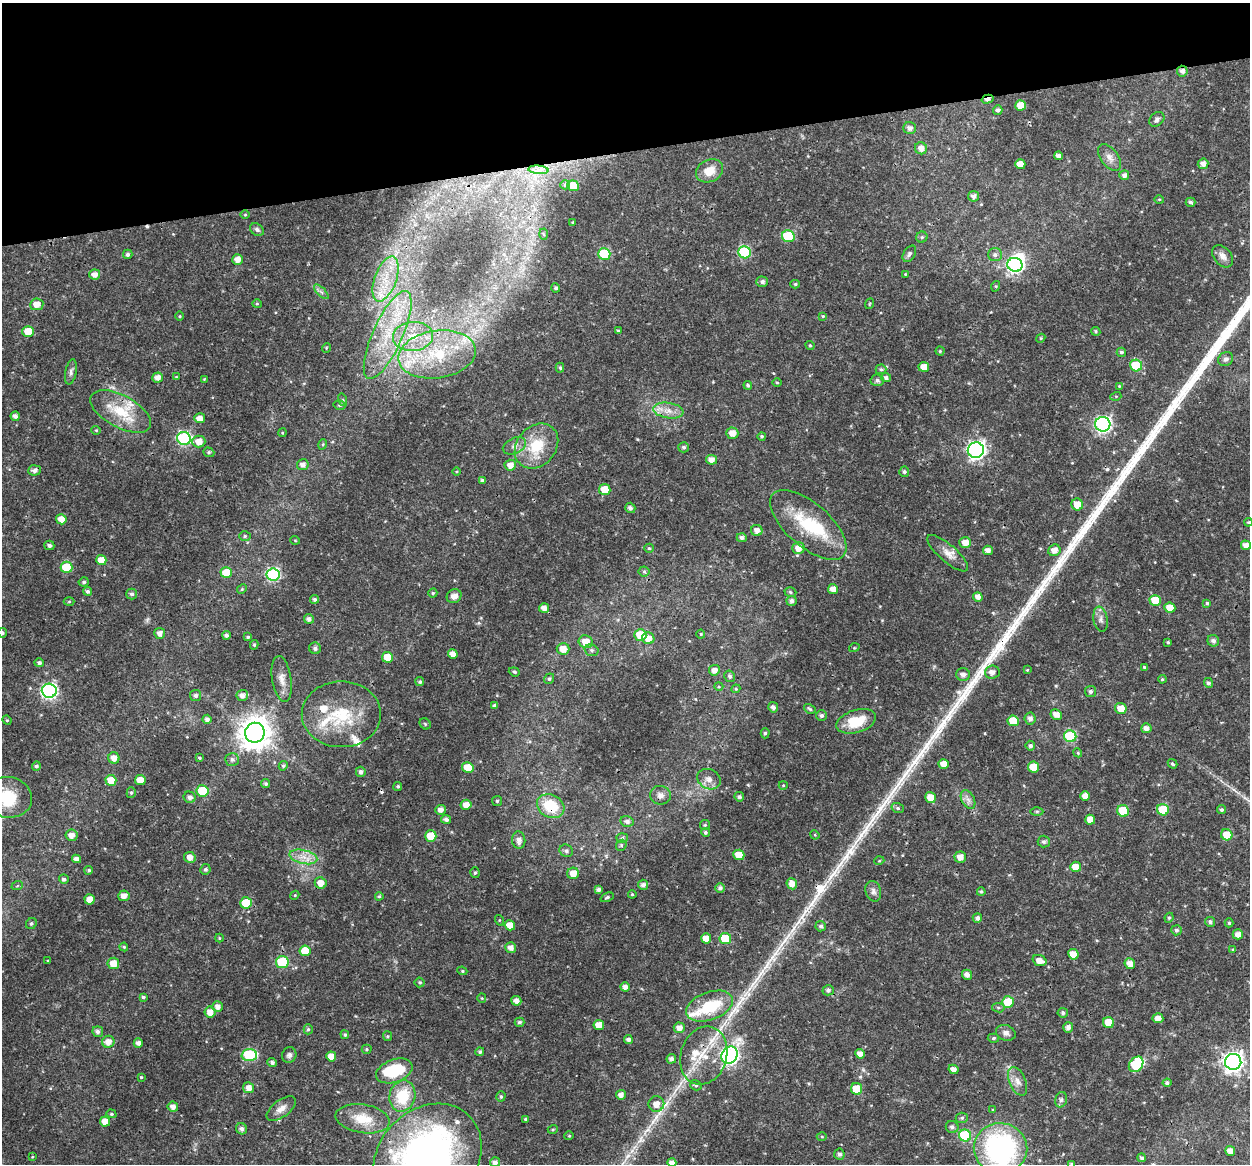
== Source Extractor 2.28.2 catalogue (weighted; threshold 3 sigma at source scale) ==
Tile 3 of 4 x 4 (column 3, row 1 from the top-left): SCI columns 2495-3742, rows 3527-4688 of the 4991 x 4774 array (HDU 1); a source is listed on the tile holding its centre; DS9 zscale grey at full resolution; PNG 1252 x 1166 px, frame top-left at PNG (2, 3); each listed source drawn as its Kron ellipse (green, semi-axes under 4 px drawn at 4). Shown black and unused: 13% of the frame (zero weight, under 3 of 4 exposures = <1% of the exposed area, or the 3 px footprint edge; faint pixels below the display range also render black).
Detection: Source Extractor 2.28.2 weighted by HDU 2 'WHT'; one run over the whole footprint, this tile lists its part. Background 0.0238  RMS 0.0018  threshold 0.00808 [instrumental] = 3 sigma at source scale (4.5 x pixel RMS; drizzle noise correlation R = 1.50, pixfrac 1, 0.0396/0.0396 arcsec/px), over >= 5 px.
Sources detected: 390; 4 inside a brighter object's white glare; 3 cosmic-ray / hot-pixel residue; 2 long thin detections or spike segments (spike, bleed or trail) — neither listed nor drawn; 12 inside a brighter listed object's ellipse — not listed separately; the other 369 listed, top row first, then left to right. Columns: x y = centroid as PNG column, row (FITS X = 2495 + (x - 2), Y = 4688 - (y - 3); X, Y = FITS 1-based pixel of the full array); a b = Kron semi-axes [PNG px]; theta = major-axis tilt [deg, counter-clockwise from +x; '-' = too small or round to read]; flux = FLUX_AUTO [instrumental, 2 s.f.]
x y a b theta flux
1182 71 5 5 - 0.79
987 99 6 3 14 1
1020 105 5 5 - 2.1
998 110 5 4 - 0.48
1157 119 8 6 43 0.51
910 128 6 6 - 0.81
921 148 6 6 - 1.1
1058 156 4 4 - 0.63
1109 157 15 8 -53 1.2
1020 164 5 5 - 1.8
1203 164 5 5 - 1
538 170 10 4 -5 0.67
709 171 14 11 26 2.7
1124 175 5 5 - 0.65
565 185 5 4 - 0.3
573 186 6 5 - 3.2
973 196 5 5 - 0.75
1159 199 5 3 - 0.16
1190 202 5 4 - 0.37
245 215 5 3 - 0.17
573 222 3 2 - 0.12
257 230 7 5 -35 0.48
543 234 5 3 - 0.19
788 236 6 6 - 11
922 237 5 5 - 0.31
745 252 6 6 - 14
128 254 5 4 - 0.46
604 254 6 5 - 9.8
909 254 9 5 59 0.53
995 255 7 6 - 0.52
1223 256 12 8 -49 1.1
237 259 5 5 - 1.3
1015 265 7 7 - 46
905 274 4 3 - 0.13
95 275 5 5 - 1.2
386 279 24 11 70 4.4
762 282 6 5 - 0.56
795 284 5 4 - 0.28
996 286 5 3 - 0.18
556 288 4 4 - 0.38
321 292 9 3 -45 0.42
37 304 6 6 - 1.6
257 304 5 4 - 0.2
869 304 5 3 - 0.16
180 316 5 3 - 0.17
823 316 4 4 - 0.19
28 331 5 5 - 3.1
618 331 4 4 - 0.25
1096 331 5 4 - 0.25
388 335 47 15 66 11
413 336 20 14 6 5.9
1041 338 4 3 - 0.17
810 345 5 4 - 0.25
326 348 5 3 - 0.13
940 351 4 4 - 0.22
1121 352 4 4 - 0.35
437 354 39 24 9 16
1226 359 8 6 36 0.6
1136 366 6 5 - 8.6
924 367 5 5 - 1.8
560 368 5 4 - 0.28
881 369 5 5 - 0.35
71 372 13 5 79 0.65
176 377 4 3 - 0.16
158 378 5 5 - 1.1
886 378 5 4 - 0.51
204 379 4 4 - 0.15
877 380 6 6 - 0.52
777 382 5 3 - 0.18
748 385 4 4 - 0.37
1119 386 4 4 - 0.16
1116 396 5 3 - 0.19
343 400 6 4 -72 0.24
340 405 6 4 -12 0.3
121 411 33 16 -28 6.1
668 411 15 7 -9 1.8
15 416 4 4 - 0.71
200 418 5 5 - 1.3
1103 424 7 7 - 43
96 430 5 4 - 0.21
282 433 4 3 - 0.16
732 433 6 5 - 1.4
762 436 4 4 - 0.3
184 438 7 6 - 25
199 441 6 6 - 1.7
323 444 5 3 - 0.21
514 446 12 7 25 0.91
536 446 24 19 49 6.5
684 447 5 5 - 0.38
976 450 8 8 - 60
209 452 5 4 - 0.28
711 460 5 5 - 1.1
303 465 6 5 - 0.89
510 465 5 5 - 1.2
34 470 6 5 - 0.74
456 471 4 2 - 0.17
904 472 5 5 - 0.41
482 480 4 3 - 0.35
605 490 5 5 - 3.1
1077 505 6 5 - 2.1
630 508 5 5 - 0.57
61 519 5 5 - 1.7
1248 522 4 4 - 0.19
808 525 47 22 -41 10
757 530 6 5 - 1.2
245 536 6 5 - 0.32
742 538 5 4 - 0.57
295 540 5 3 - 0.15
965 542 6 5 - 1.6
49 545 5 4 - 0.55
1246 545 5 4 - 1.1
649 548 4 4 - 0.23
798 548 6 6 - 1.4
988 550 5 4 - 0.92
1054 550 6 5 - 1.3
948 553 26 8 -41 1.8
101 560 5 5 - 2.1
66 567 6 6 - 6.7
644 571 5 5 - 0.27
226 573 6 5 - 4.2
273 574 6 6 - 24
84 582 5 4 - 0.33
242 589 5 4 - 0.22
833 589 5 5 - 1.2
87 591 4 4 - 0.4
790 592 6 4 -19 0.28
433 593 4 4 - 0.25
132 594 5 5 - 0.5
454 596 7 6 - 1
978 597 5 4 - 1.1
315 599 4 4 - 0.38
1155 600 6 5 - 3.8
791 601 5 5 - 0.7
69 602 5 3 - 0.19
1207 603 4 4 - 0.23
544 608 5 5 - 1.2
1170 608 5 5 - 2.2
309 619 5 4 - 0.71
1101 619 13 7 -80 0.85
2 633 5 4 - 0.35
160 633 5 5 - 0.98
701 634 4 4 - 0.17
226 635 4 4 - 0.54
640 635 6 5 - 5.4
248 637 4 3 - 0.29
648 638 6 6 - 1.3
1213 641 6 5 - 0.61
586 642 7 6 - 2.2
1168 642 3 3 - 0.22
254 645 5 4 - 0.26
315 648 6 5 - 0.49
854 648 5 3 - 0.17
563 649 6 6 - 1.9
591 650 7 5 -16 0.43
453 654 5 4 - 1.3
387 657 5 5 - 3.3
39 663 5 4 - 0.48
1144 667 4 4 - 0.25
714 670 5 5 - 0.91
1027 670 4 4 - 0.15
514 672 6 4 -21 0.25
992 672 7 6 - 0.99
963 674 7 6 - 0.86
730 676 6 5 - 0.43
282 679 23 9 -81 1.8
549 679 5 4 - 0.35
1162 679 4 3 - 0.21
420 682 5 4 - 0.33
1208 683 5 4 - 0.4
719 687 4 3 - 0.18
736 689 4 4 - 0.24
49 691 7 7 - 42
1090 692 5 5 - 0.49
196 695 5 5 - 0.58
242 695 6 5 - 0.96
494 705 4 3 - 0.39
773 707 5 4 - 0.76
1121 708 6 5 - 2
810 709 6 4 -32 0.34
341 714 39 33 0 11
1056 714 6 5 - 1.4
821 716 5 5 - 0.46
1030 718 6 5 - 0.77
207 719 4 4 - 0.71
7 720 5 4 - 0.21
856 721 20 11 17 5.3
1013 721 6 5 - 3.5
425 724 6 5 - 0.26
1146 728 5 5 - 1
255 733 10 9 - 300
765 733 5 4 - 0.34
1070 736 6 6 - 13
1030 746 5 5 - 0.45
1078 753 4 3 - 0.18
114 758 6 5 - 1.4
199 758 4 3 - 0.23
232 759 7 6 - 0.59
944 764 5 5 - 1.8
1172 764 5 3 - 0.29
36 766 4 4 - 0.41
283 766 5 4 - 0.3
1033 767 6 5 - 3.1
468 768 6 5 - 3.8
361 772 5 5 - 0.6
709 779 12 9 -28 1.3
111 780 5 5 - 2.8
140 780 5 5 - 2
266 784 5 4 - 0.34
783 785 4 4 - 0.18
398 786 4 4 - 0.33
202 791 6 5 - 7.1
131 793 5 4 - 0.28
660 795 10 9 - 0.96
1085 796 5 4 - 1.3
8 797 24 20 -9 8.7
190 797 6 5 - 0.66
739 797 5 4 - 0.4
930 797 5 5 - 1.8
968 800 10 6 -62 0.82
497 801 5 5 - 0.27
466 805 5 5 - 1.4
551 806 14 11 -27 6.4
898 808 6 5 - 0.38
441 810 5 5 - 0.94
1163 810 6 5 - 5.5
1221 810 4 4 - 0.36
1037 811 6 4 0 0.27
1123 811 6 5 - 5.7
446 820 5 4 - 0.57
1090 820 5 5 - 1.7
627 821 7 5 -13 0.62
705 825 5 5 - 0.27
705 832 4 4 - 0.34
71 835 6 5 - 1.2
815 835 5 4 - 0.17
1227 835 6 5 - 3.1
431 836 5 5 - 4.4
622 838 5 5 - 0.33
519 840 8 6 -85 1
1044 842 6 6 - 0.39
621 845 6 5 - 0.29
566 851 7 6 - 0.5
739 855 5 5 - 2.7
190 857 6 5 - 1.2
303 857 14 7 -13 1.7
960 857 6 5 - 1.2
76 859 4 4 - 0.88
879 861 5 3 - 0.16
1076 867 5 5 - 2.1
205 869 5 5 - 0.38
89 870 4 4 - 0.32
475 873 5 4 - 0.3
573 873 6 5 - 1.9
64 879 5 4 - 0.49
321 883 6 5 - 1.5
792 884 6 5 - 1.4
643 885 5 5 - 0.68
17 886 6 3 19 0.21
720 888 5 5 - 0.58
598 890 4 4 - 0.65
873 891 10 7 -75 0.79
981 892 4 4 - 0.28
632 894 4 4 - 0.21
295 895 4 3 - 0.16
124 896 5 5 - 1.1
379 896 4 3 - 0.24
607 897 7 4 24 0.35
90 899 5 5 - 1.4
246 903 6 5 - 5.4
977 918 5 4 - 0.61
1169 918 5 4 - 0.25
499 920 5 3 - 0.18
1210 922 5 5 - 0.46
1229 923 4 4 - 0.24
31 924 6 5 - 0.34
510 925 5 5 - 2
821 926 5 5 - 0.43
1176 930 5 5 - 0.44
1238 934 5 5 - 1.1
219 938 4 4 - 0.18
706 938 5 5 - 2.2
725 938 6 5 - 7.5
124 947 4 4 - 0.24
511 948 5 5 - 1
1233 949 4 3 - 0.21
305 951 5 5 - 3.7
1073 954 5 5 - 1.9
48 961 4 2 - 0.13
1039 961 7 5 -19 1.4
282 962 6 6 - 11
113 963 6 5 - 2.1
1130 964 5 5 - 1.3
462 971 5 4 - 0.23
967 975 5 5 - 0.95
420 982 5 5 - 0.26
625 987 5 4 - 0.95
828 990 6 5 - 0.44
143 997 4 3 - 0.32
482 998 5 4 - 0.18
516 1001 5 5 - 1
1008 1002 6 5 - 5.5
218 1006 5 5 - 1
710 1006 24 14 20 8.4
998 1008 6 4 -7 0.33
210 1012 5 5 - 1.3
1063 1013 5 5 - 0.47
1158 1018 5 5 - 1.2
519 1022 5 4 - 0.4
1109 1023 5 5 - 3.9
599 1025 5 5 - 1.9
679 1028 5 5 - 1.2
1068 1028 5 5 - 0.76
308 1029 5 4 - 0.27
98 1032 5 5 - 0.65
1006 1033 10 7 -18 0.84
345 1035 4 4 - 0.3
387 1036 5 4 - 0.21
993 1038 6 4 3 0.32
628 1040 4 4 - 0.69
108 1042 6 6 - 1.3
138 1043 4 4 - 0.73
367 1049 5 4 - 0.22
480 1052 4 4 - 0.35
860 1054 5 4 - 1
249 1055 7 6 - 16
289 1055 8 7 - 0.56
704 1055 29 23 73 6.5
729 1055 9 7 55 59
331 1056 5 5 - 1.7
671 1059 5 4 - 0.68
272 1062 5 4 - 0.48
1233 1062 8 8 - 95
1136 1064 8 6 52 11
953 1069 5 4 - 1.1
394 1071 19 11 20 8.6
141 1077 4 4 - 0.18
1017 1081 15 8 -67 1.4
1167 1083 4 4 - 0.48
696 1085 6 5 - 0.39
248 1088 5 5 - 1.2
856 1089 6 5 - 4.8
621 1095 5 4 - 0.89
402 1096 16 13 77 6.3
501 1097 5 4 - 0.27
1061 1100 8 6 74 0.5
656 1104 8 7 - 1.7
173 1107 5 5 - 1
281 1109 17 8 37 1.5
993 1110 3 3 - 0.17
111 1114 5 4 - 0.23
962 1118 6 5 - 0.37
363 1119 27 14 -9 4.6
525 1119 4 3 - 0.28
105 1122 5 5 - 1.9
952 1127 6 6 - 0.55
242 1129 6 5 - 0.66
553 1129 5 3 - 0.22
965 1135 6 6 - 12
569 1136 5 4 - 0.2
822 1136 5 3 - 0.18
1000 1148 27 25 -7 34
1230 1151 5 5 - 1.3
839 1154 5 5 - 0.55
32 1157 4 2 - 0.13
427 1158 59 48 46 90
1141 1158 4 4 - 0.32
495 1162 5 5 - 0.77
672 1163 4 4 - 1
1071 1164 4 3 - 0.25
Overlapping masked pixels (flux is a lower limit): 9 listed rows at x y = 1182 71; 987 99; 437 354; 121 411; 160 633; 551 806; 704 1055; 1233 1062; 427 1158
Isophote crosses this tile's border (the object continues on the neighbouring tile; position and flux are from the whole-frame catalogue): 6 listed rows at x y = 2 633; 8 797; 1000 1148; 427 1158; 672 1163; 1071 1164